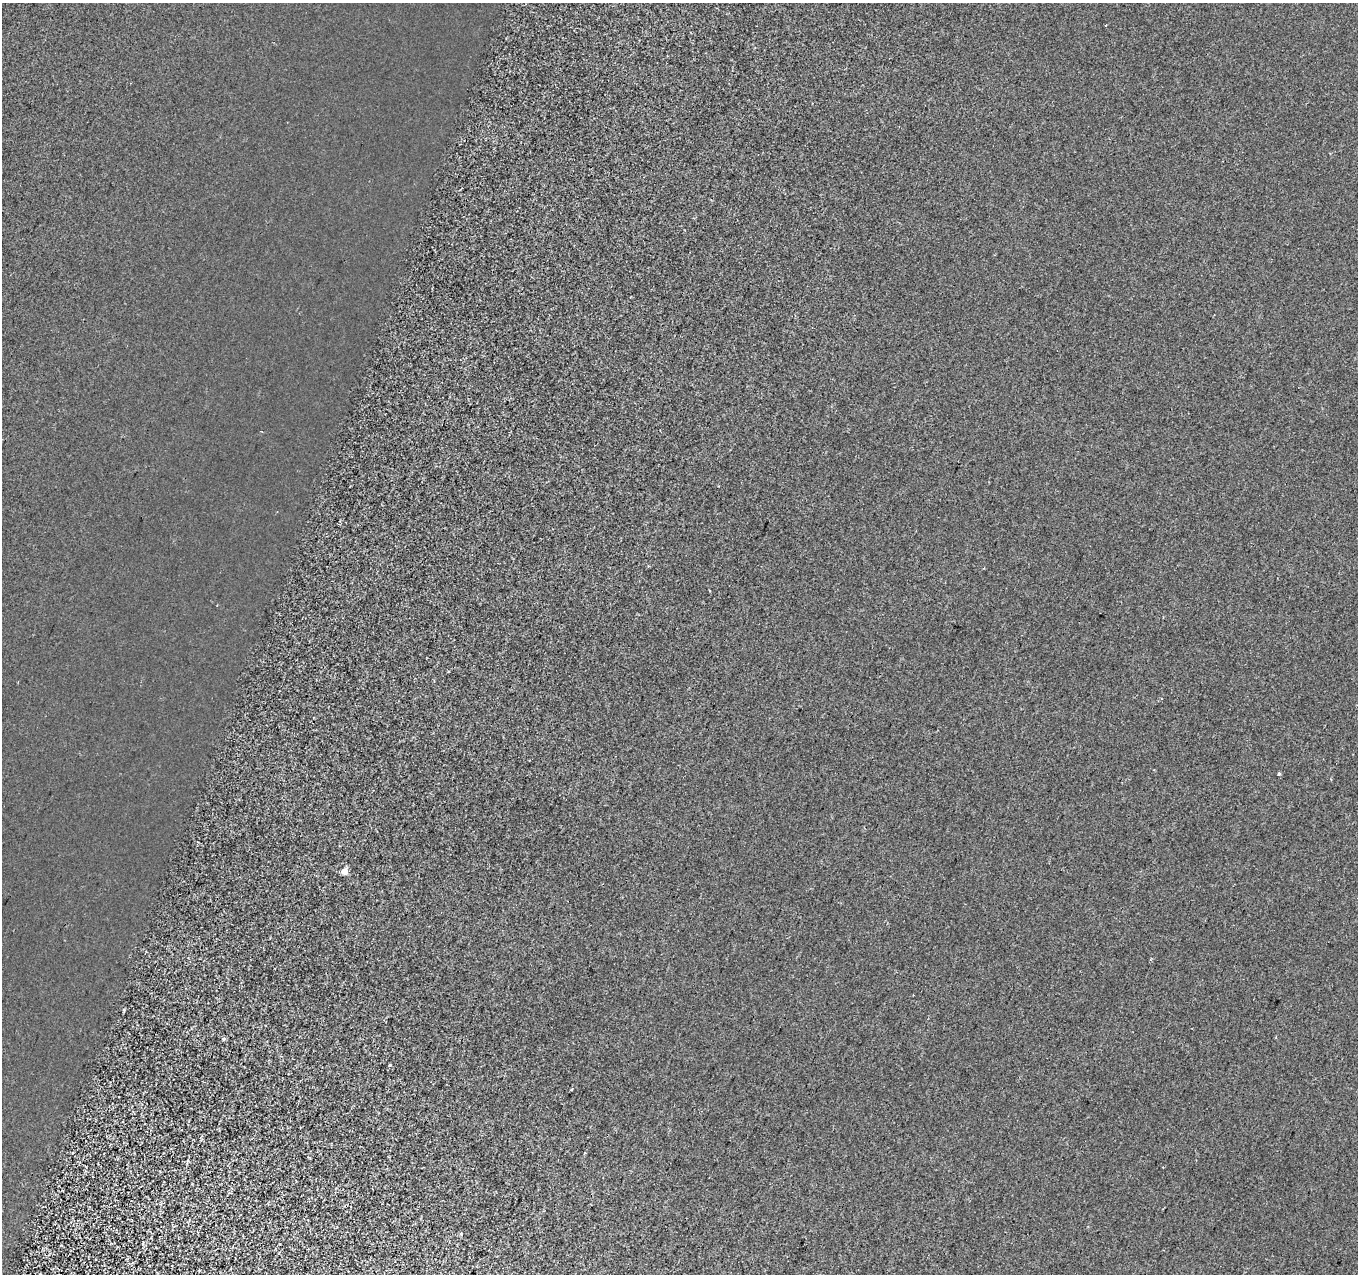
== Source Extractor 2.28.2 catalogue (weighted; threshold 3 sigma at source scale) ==
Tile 7 of 4 x 4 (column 3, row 2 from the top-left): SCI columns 2726-4081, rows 2827-4098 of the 5442 x 5593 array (HDU 1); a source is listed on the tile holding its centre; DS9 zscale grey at full resolution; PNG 1360 x 1276 px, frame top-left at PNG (2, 3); no overlay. Shown black and unused: <1% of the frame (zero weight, under 2 of 3 exposures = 1% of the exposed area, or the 3 px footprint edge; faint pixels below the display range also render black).
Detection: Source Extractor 2.28.2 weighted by HDU 2 'WHT'; one run over the whole footprint, this tile lists its part. Background 8.55e-04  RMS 0.0049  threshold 0.0223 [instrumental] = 3 sigma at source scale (4.5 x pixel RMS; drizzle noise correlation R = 1.50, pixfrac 1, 0.0396/0.0396 arcsec/px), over >= 5 px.
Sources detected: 9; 1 cosmic-ray / hot-pixel residue — not listed; the other 8 listed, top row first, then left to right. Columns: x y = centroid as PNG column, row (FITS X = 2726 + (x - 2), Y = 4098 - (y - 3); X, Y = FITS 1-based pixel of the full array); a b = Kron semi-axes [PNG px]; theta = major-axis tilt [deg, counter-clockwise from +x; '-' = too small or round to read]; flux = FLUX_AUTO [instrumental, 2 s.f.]
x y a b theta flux
710 591 3 2 - 0.58
1279 773 3 3 - 1.2
344 871 7 6 - 3.5
223 1039 3 3 - 2.9
389 1065 3 3 - 2.8
572 1089 3 3 - 1.7
584 1153 4 3 - 0.46
461 1233 3 3 - 1.4